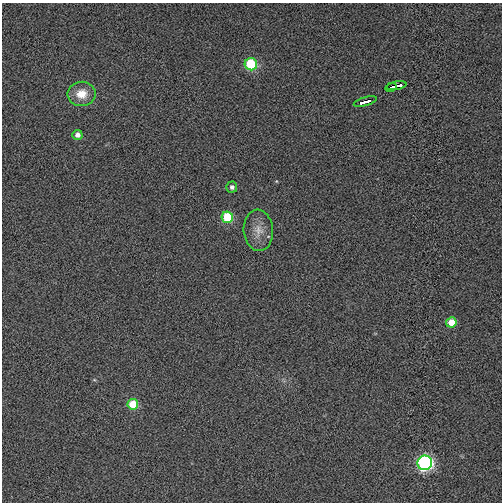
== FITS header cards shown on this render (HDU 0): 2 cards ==
NAXIS1  =                  500
NAXIS2  =                  500

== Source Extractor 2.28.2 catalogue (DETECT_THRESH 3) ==
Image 500 x 500 px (HDU 0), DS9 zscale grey, 1 PNG px = 1 image px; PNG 504 x 504 px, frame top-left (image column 1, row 500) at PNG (2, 3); each listed source drawn as its Kron ellipse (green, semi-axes under 4 px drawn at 4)
Background 0.00529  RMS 0.031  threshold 0.0921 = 3 sigma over >= 5 px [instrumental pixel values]
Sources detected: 12; all 12 listed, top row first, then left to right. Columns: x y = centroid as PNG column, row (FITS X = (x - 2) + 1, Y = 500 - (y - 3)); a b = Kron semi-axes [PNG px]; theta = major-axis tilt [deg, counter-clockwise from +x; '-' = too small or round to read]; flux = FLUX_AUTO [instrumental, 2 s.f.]
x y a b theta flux
251 64 6 6 - 120
396 86 10 3 11 20
391 87 6 2 32 13
82 94 14 12 9 35
365 101 12 3 16 28
77 135 5 5 - 13
232 187 5 5 - 8.1
227 217 6 5 - 82
258 230 20 14 -85 29
451 322 5 5 - 39
133 404 5 5 - 59
425 463 7 7 - 390